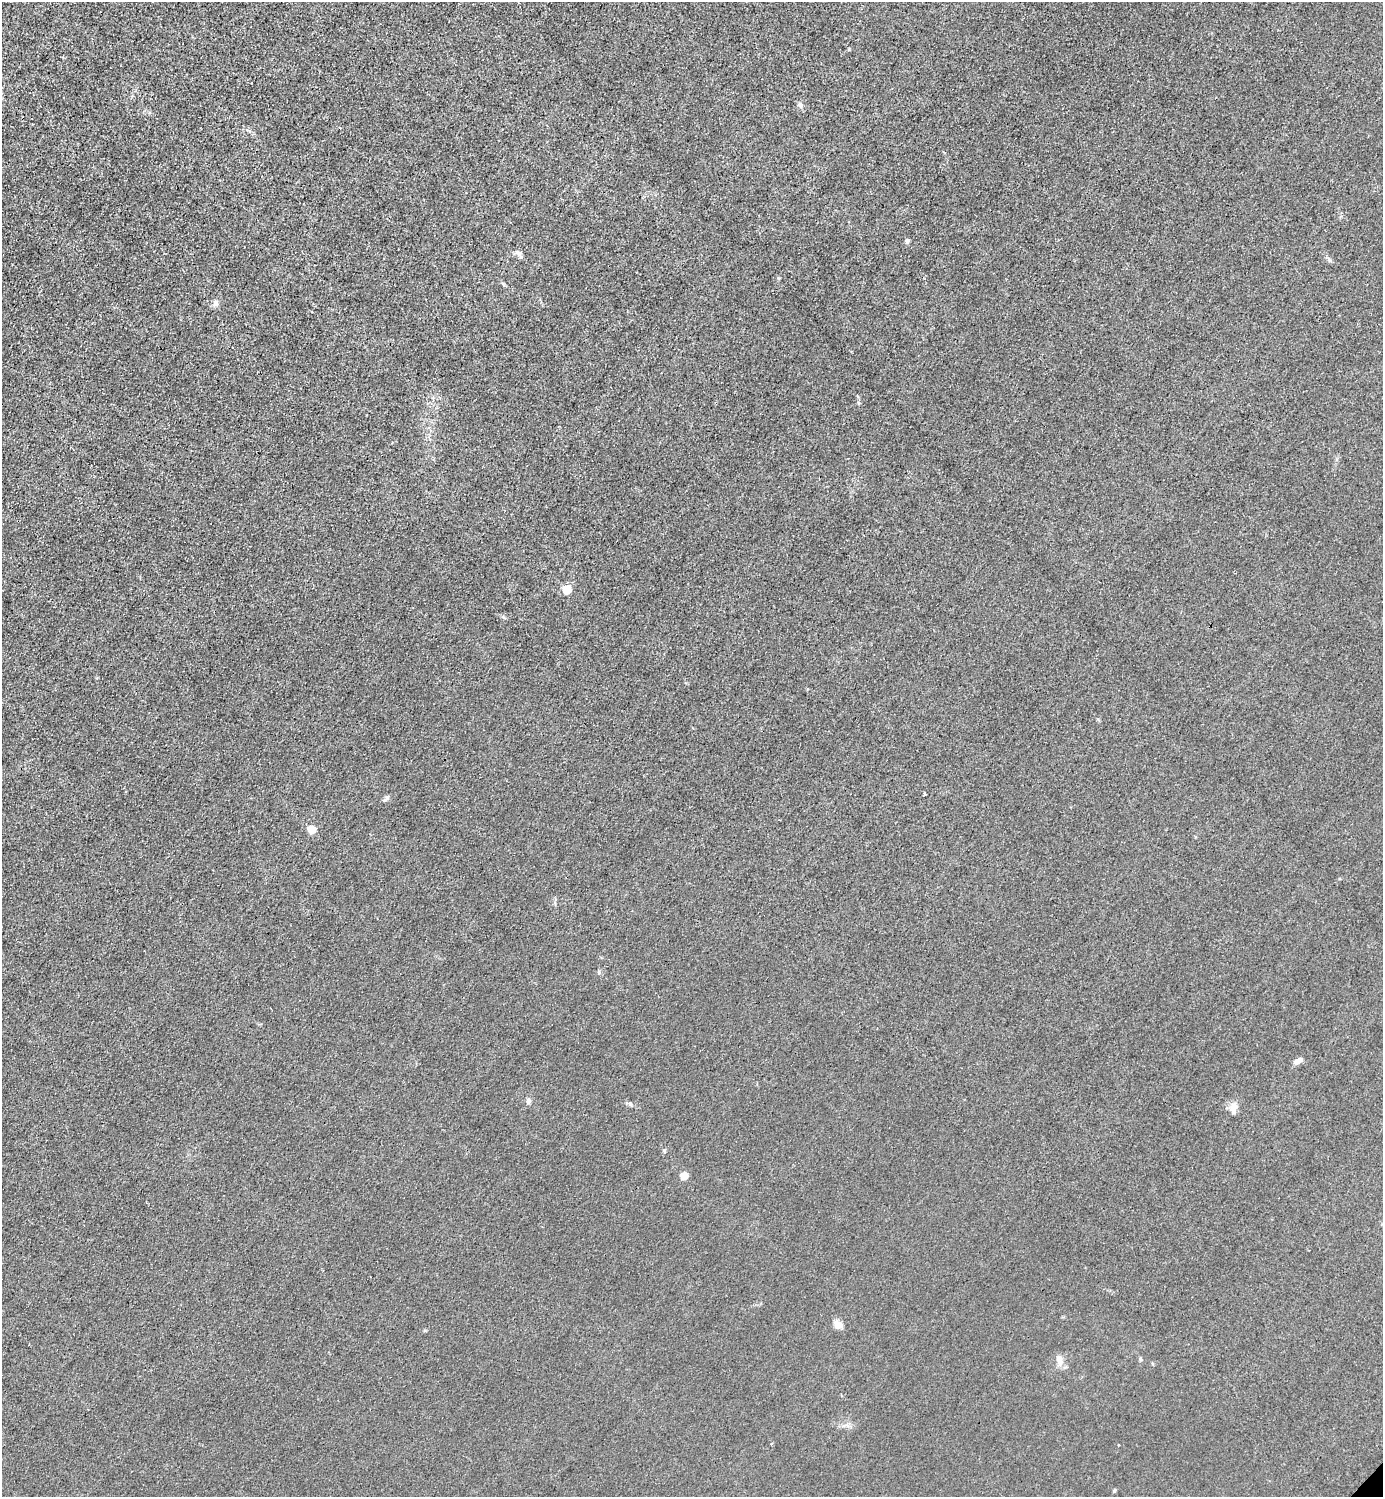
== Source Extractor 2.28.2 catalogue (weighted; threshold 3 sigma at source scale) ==
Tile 11 of 4 x 4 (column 3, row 3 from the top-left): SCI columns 3065-4445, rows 1498-2992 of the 5985 x 5985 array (HDU 1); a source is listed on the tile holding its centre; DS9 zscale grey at full resolution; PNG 1385 x 1499 px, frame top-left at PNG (2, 2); no overlay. Shown black and unused: <1% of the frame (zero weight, under 3 of 4 exposures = <1% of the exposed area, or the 3 px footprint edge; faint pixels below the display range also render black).
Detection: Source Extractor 2.28.2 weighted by HDU 2 'WHT'; one run over the whole footprint, this tile lists its part. Background 0.0222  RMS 0.0062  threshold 0.0281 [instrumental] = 3 sigma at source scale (4.5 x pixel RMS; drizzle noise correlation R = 1.50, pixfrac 1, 0.05/0.05 arcsec/px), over >= 5 px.
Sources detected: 19; all 19 listed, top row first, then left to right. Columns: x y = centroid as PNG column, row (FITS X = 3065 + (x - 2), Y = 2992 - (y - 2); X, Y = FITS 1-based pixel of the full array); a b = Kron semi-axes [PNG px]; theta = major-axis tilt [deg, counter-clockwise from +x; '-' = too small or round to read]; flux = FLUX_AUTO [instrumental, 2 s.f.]
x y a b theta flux
800 105 8 5 -54 1.8
907 241 5 5 - 1.6
519 253 10 7 -25 2.3
216 303 8 7 - 2.5
858 403 6 4 -88 0.78
567 589 5 5 - 32
925 793 3 3 - 1.2
387 797 8 6 -68 1.5
311 829 5 5 - 23
1298 1061 11 5 33 3.9
528 1101 8 6 86 2
630 1104 6 5 - 1.2
1235 1107 16 7 30 3.6
664 1151 5 4 - 0.82
684 1176 5 4 - 17
838 1325 9 8 - 4.9
1140 1359 6 4 -88 0.79
1060 1361 14 8 -83 4.2
1114 1491 6 4 56 0.69
Unlisted compact peaks at least as high as the median listed source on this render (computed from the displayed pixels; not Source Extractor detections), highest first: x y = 503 617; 778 278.